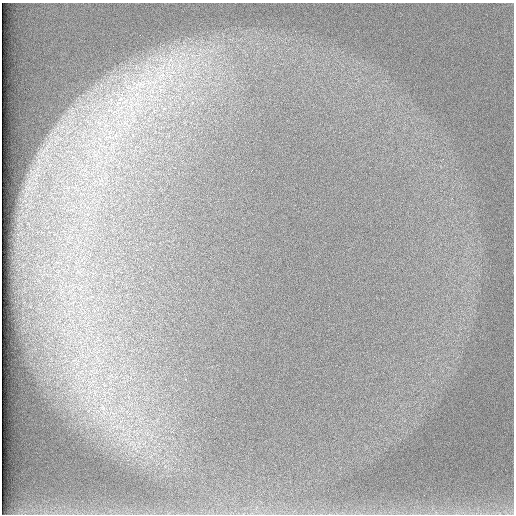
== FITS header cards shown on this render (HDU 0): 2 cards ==
NAXIS1  =                  512 /
NAXIS2  =                  512 /

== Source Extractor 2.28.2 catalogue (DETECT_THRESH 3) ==
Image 512 x 512 px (HDU 0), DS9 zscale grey, 1 PNG px = 1 image px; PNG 516 x 516 px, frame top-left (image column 1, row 512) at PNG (2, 3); no overlay
Background 98.3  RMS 2.9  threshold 8.6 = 3 sigma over >= 5 px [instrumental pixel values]
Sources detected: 5; all 5 listed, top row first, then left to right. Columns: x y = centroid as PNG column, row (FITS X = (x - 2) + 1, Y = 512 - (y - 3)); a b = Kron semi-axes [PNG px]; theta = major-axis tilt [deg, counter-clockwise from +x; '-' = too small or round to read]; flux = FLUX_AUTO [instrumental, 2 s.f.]
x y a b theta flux
170 61 23 10 72 4600
181 66 18 6 -38 2000
161 76 18 9 46 3900
141 84 21 11 11 5100
125 101 13 4 30 1000